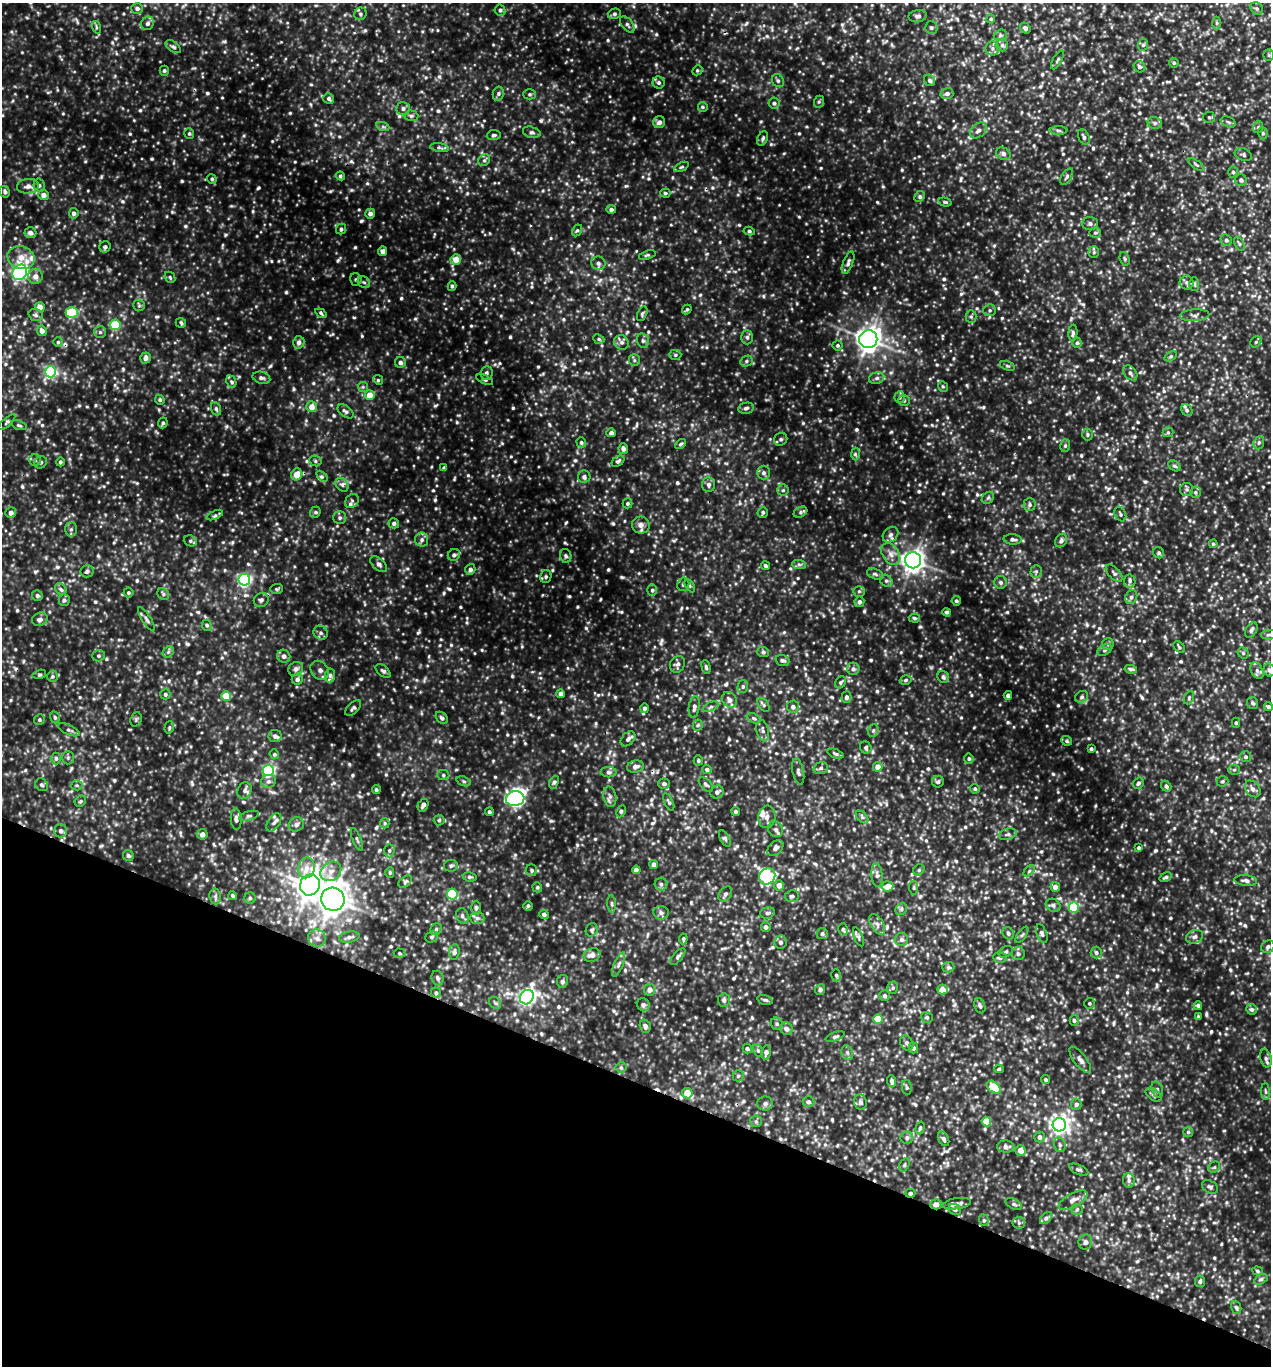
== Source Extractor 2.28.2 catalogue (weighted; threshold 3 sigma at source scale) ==
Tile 15 of 4 x 4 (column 3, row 4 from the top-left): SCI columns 2672-3940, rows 5-1368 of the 5501 x 5491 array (HDU 1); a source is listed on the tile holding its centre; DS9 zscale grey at full resolution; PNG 1273 x 1368 px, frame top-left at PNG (2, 3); each listed source drawn as its Kron ellipse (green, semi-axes under 4 px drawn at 4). Shown black and unused: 21% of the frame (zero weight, under 3 of 5 exposures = <1% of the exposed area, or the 3 px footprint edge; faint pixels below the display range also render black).
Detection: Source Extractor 2.28.2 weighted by HDU 2 'WHT'; one run over the whole footprint, this tile lists its part. Background 0.207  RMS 0.047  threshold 0.21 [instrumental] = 3 sigma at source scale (4.5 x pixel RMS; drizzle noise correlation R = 1.50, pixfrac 1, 0.05/0.05 arcsec/px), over >= 5 px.
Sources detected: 1035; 2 inside a brighter object's white glare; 5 cosmic-ray / hot-pixel residue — neither listed nor drawn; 15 inside a brighter listed object's ellipse — not listed separately; of the other 1013, all 500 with FLUX_AUTO >= 7.36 (the completeness limit of this list) listed and drawn (513 fainter detections not listed), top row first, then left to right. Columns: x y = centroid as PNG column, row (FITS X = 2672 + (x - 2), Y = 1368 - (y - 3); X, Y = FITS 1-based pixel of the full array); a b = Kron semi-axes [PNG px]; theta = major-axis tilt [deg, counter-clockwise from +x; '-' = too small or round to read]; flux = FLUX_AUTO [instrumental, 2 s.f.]
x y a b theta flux
137 8 6 5 - 16
1257 8 7 5 -43 10
500 10 6 5 - 12
360 14 6 6 - 11
614 14 6 5 - 9.8
918 16 9 6 9 16
991 19 4 4 - 7.4
147 23 7 6 - 17
1217 23 6 4 90 7.4
627 24 9 5 -51 14
96 27 6 4 -72 7.6
931 28 6 6 - 12
1025 28 6 5 - 12
1000 35 7 5 21 9.5
1002 45 6 6 - 13
1143 45 6 5 - 8.7
173 47 9 5 -35 11
992 48 7 7 - 15
1269 55 6 5 - 8.5
1057 60 10 3 61 7.9
1174 63 5 4 - 7.7
1139 67 6 5 - 11
697 70 5 4 - 7.4
164 71 5 4 - 7.7
930 80 6 5 - 14
778 81 7 5 -58 11
659 83 6 5 - 12
498 94 7 5 76 12
529 94 6 5 - 8.9
947 94 6 5 - 14
329 98 5 5 - 12
819 102 6 5 - 7.8
774 103 5 5 - 11
703 107 5 4 - 7.4
403 108 7 6 - 16
411 116 7 5 -3 11
1209 117 6 5 - 8.4
659 122 6 6 - 19
1228 122 8 5 -24 9.2
1155 123 7 6 - 14
383 127 6 4 -19 8.2
1258 127 6 5 - 8.7
978 130 10 6 39 20
1059 130 9 4 -1 10
532 132 9 5 -15 12
1263 133 6 5 - 7.9
189 134 5 5 - 8.2
494 135 7 5 7 9.9
1084 137 8 5 -63 15
763 139 7 5 65 10
439 148 9 3 -9 10
1003 154 8 6 -29 15
1243 155 9 6 -21 9.9
484 160 6 5 - 11
1196 164 9 4 -35 9.1
681 167 8 4 26 8.1
1233 172 5 5 - 8.1
340 176 5 4 - 8.1
1067 177 9 5 58 11
212 179 5 4 - 8.4
1241 180 6 6 - 11
39 185 7 5 -77 10
28 186 11 7 4 25
5 192 6 5 - 13
665 193 5 4 - 7.5
44 195 5 5 - 22
919 196 6 5 - 9.7
945 202 7 4 -15 7.9
611 209 5 4 - 14
74 213 5 5 - 14
370 214 5 5 - 18
1090 223 7 6 - 14
341 229 5 5 - 11
577 230 6 4 61 7.7
749 231 6 4 -11 8.2
30 233 6 5 - 18
1095 233 6 5 - 8.5
1226 240 6 5 - 11
1239 244 8 4 -65 8.7
105 247 6 5 - 11
383 251 5 4 - 16
1094 252 6 5 - 8.3
647 255 8 4 18 8.3
21 257 13 11 -15 58
456 259 5 5 - 43
1125 259 7 4 -71 7.5
598 263 7 6 - 16
848 263 12 5 69 14
20 272 8 6 53 990
35 276 7 7 - 27
170 277 6 5 - 7.6
356 279 6 5 - 8.6
364 282 7 5 -40 10
1187 282 7 7 - 13
1194 284 7 5 -87 8.8
452 286 5 4 - 7.9
139 305 6 5 - 8.1
40 307 5 5 - 48
687 309 5 4 - 7.5
990 310 6 5 - 9.5
72 312 6 5 - 190
321 313 6 4 -34 7.8
642 314 8 4 65 8.3
36 315 7 5 -17 11
1195 315 15 6 4 18
971 316 6 5 - 8.9
181 323 5 5 - 7.5
115 325 5 5 - 180
42 331 5 4 - 24
100 332 6 6 - 9.2
1073 333 8 4 86 12
747 337 7 6 - 11
599 339 6 4 -24 7.6
868 339 9 9 - 3000
643 341 7 5 -76 11
58 342 4 4 - 7.4
299 342 6 5 - 19
621 342 8 7 - 15
1256 342 6 5 - 7.7
1077 343 5 5 - 8.9
838 345 5 5 - 8.4
675 355 6 5 - 8.2
1171 356 7 4 32 7.7
145 358 5 5 - 22
634 360 6 5 - 8.3
746 361 6 5 - 8.9
400 362 5 5 - 19
1007 366 8 4 -19 7.8
51 372 5 5 - 550
486 373 7 6 - 13
1130 373 8 6 -48 15
261 378 9 6 -16 13
877 378 8 6 17 12
378 380 5 4 - 7.4
485 380 9 4 -23 9.2
231 382 6 4 -67 9.3
943 386 6 4 -49 7.7
363 387 5 5 - 7.5
370 395 5 5 - 69
900 397 6 5 - 8.6
160 400 5 4 - 8.4
904 400 5 5 - 7.5
312 407 5 5 - 43
746 408 8 5 11 13
216 409 7 4 -70 10
1187 410 6 5 - 9.3
345 411 9 5 -39 13
7 422 11 4 41 9.4
163 423 5 4 - 8.7
19 425 8 4 -20 8.1
1168 432 5 5 - 7.9
611 433 5 4 - 12
1087 435 6 5 - 7.9
781 439 7 6 - 12
581 442 5 4 - 8.4
1259 443 7 5 69 8.6
680 444 6 4 38 7.9
1065 446 6 5 - 8.7
623 449 5 5 - 21
855 454 6 4 -89 8
35 460 6 6 - 12
315 461 6 5 - 8.6
618 461 7 5 36 9.4
41 462 6 6 - 11
60 462 4 4 - 9.5
1174 466 7 4 -37 9.2
444 468 4 4 - 12
763 473 7 6 - 13
297 474 6 5 - 58
322 476 6 4 -45 9.8
584 477 6 6 - 14
342 485 8 5 -49 16
708 485 7 6 - 16
1187 489 6 6 - 10
783 490 5 5 - 8.7
1195 492 5 5 - 8.7
988 498 7 5 43 8.8
352 501 8 6 49 13
627 503 5 5 - 8.2
1030 504 6 6 - 11
315 512 6 5 - 8.2
763 512 5 5 - 9.7
800 512 7 5 28 9.6
11 513 5 5 - 19
1120 514 8 5 -63 9.6
215 515 9 4 23 9.8
340 518 6 6 - 12
394 523 5 5 - 12
641 525 9 8 - 27
71 529 7 6 - 13
891 535 9 7 46 17
1013 539 9 5 -3 14
422 540 7 6 - 16
1061 540 7 5 60 13
190 541 7 5 -20 9.9
1213 544 4 4 - 7.8
1159 553 6 5 - 8.9
891 554 12 8 -57 30
454 555 6 5 - 14
566 556 7 5 -76 11
913 560 8 8 - 2700
379 564 10 5 -42 14
799 564 7 4 -1 10
765 566 4 4 - 9
470 569 5 5 - 16
87 571 6 6 - 13
1036 571 6 5 - 9
1114 573 10 5 -46 14
875 574 8 5 -21 10
546 577 6 5 - 9.3
244 580 6 6 - 940
886 581 6 5 - 10
1130 581 7 5 -80 12
1001 582 6 6 - 12
683 584 7 6 - 11
690 586 7 4 -59 8.2
61 589 6 5 - 9.4
276 589 6 5 - 7.6
652 590 6 5 - 9.1
859 591 5 5 - 8.8
128 593 5 5 - 8
163 594 6 5 - 9
37 595 5 5 - 12
1131 597 7 5 63 14
64 600 6 5 - 11
261 600 8 6 39 14
956 601 5 4 - 9.2
859 602 5 5 - 15
947 612 4 4 - 9.8
914 618 6 4 -4 9.2
40 619 8 6 26 18
146 619 14 4 -57 14
207 625 6 4 -67 8.8
1251 630 8 5 61 14
321 633 7 6 - 14
1268 635 7 4 6 9.2
1108 644 6 6 - 9.6
1179 647 7 4 -47 7.5
1105 650 8 5 28 10
168 652 6 5 - 9.4
763 652 6 5 - 9.2
1243 653 6 5 - 8.2
99 656 6 5 - 9.4
284 656 7 6 - 18
782 660 7 5 -20 12
677 664 8 7 - 16
706 667 7 4 -75 7.9
296 669 7 6 - 18
853 669 6 6 - 15
1131 669 6 4 -8 11
320 670 10 8 -50 20
1257 670 9 6 -64 15
1269 670 6 5 - 13
383 671 9 5 -42 11
39 674 7 4 14 9
330 675 7 5 84 12
52 676 6 5 - 8.8
943 677 6 5 - 12
297 679 6 5 - 15
906 680 6 4 18 8.6
840 682 6 5 - 7.9
743 686 7 5 76 9.8
165 694 5 5 - 9.8
561 694 4 4 - 24
1008 695 4 4 - 13
226 696 5 5 - 110
846 697 5 5 - 13
1082 697 7 5 36 11
1189 698 7 4 66 8.3
729 700 8 7 - 23
1253 703 6 5 - 11
764 705 8 5 -53 9.3
694 707 11 5 82 18
711 707 8 4 26 9.2
793 707 6 6 - 17
1268 707 4 4 - 11
353 708 10 5 45 11
645 708 5 4 - 15
55 717 6 4 -69 9
442 718 7 5 -45 12
754 718 7 4 -27 9.1
136 719 7 5 70 8.6
39 720 5 5 - 9.2
1236 723 5 4 - 8.4
698 725 5 5 - 8
169 727 6 4 72 7.7
69 730 11 5 -25 13
763 730 10 6 -76 17
873 730 7 5 69 8.7
275 736 6 6 - 17
628 739 9 6 46 16
1067 741 5 5 - 7.8
866 748 6 5 - 8.6
1091 749 3 3 - 8.2
274 754 5 4 - 8.2
836 754 8 4 -21 8.9
1246 757 5 5 - 9
56 758 6 4 -89 9.2
68 758 6 5 - 9.3
969 759 5 5 - 8.8
698 760 5 5 - 8.2
635 767 8 6 13 23
878 767 5 5 - 39
821 768 7 5 17 11
707 769 5 4 - 12
1234 770 5 5 - 7.5
268 771 5 5 - 680
609 772 8 5 -2 12
798 772 13 5 -78 15
443 775 6 5 - 9.1
268 781 7 6 - 15
464 781 7 4 -20 8.7
1222 781 6 5 - 7.6
554 782 7 4 66 11
938 782 6 6 - 10
1138 783 6 5 - 11
664 784 6 5 - 15
706 784 8 5 -45 9.8
42 785 7 6 - 11
77 785 5 5 - 7.6
1166 786 6 4 -54 11
975 789 5 4 - 7.9
1253 789 9 6 -50 21
376 790 4 4 - 8.8
244 791 8 6 66 14
717 792 7 6 - 17
610 797 10 6 -80 18
515 799 9 7 8 1000
80 801 6 5 - 8
669 802 9 4 -66 9.7
423 805 7 5 61 18
621 811 6 4 64 7.9
735 811 4 4 - 8.5
489 812 4 4 - 8.9
249 816 10 4 16 10
767 817 11 8 83 27
862 817 7 4 -46 10
236 819 11 5 -86 16
439 820 5 5 - 7.9
274 822 10 6 57 19
385 823 5 4 - 7.6
296 824 8 6 34 17
776 829 8 7 - 16
61 831 6 6 - 16
202 834 5 5 - 23
1008 834 9 5 16 12
725 838 9 4 -63 9.9
357 839 12 3 -68 8.6
775 848 9 6 41 18
1139 848 4 4 - 7.9
389 850 7 5 89 10
128 856 6 5 - 9.9
654 864 4 4 - 22
451 866 7 5 8 11
306 868 10 8 78 37
532 870 6 5 - 8.8
636 870 4 4 - 31
919 870 6 5 - 8.6
331 871 11 9 37 38
1029 871 6 4 46 7.8
390 873 5 4 - 7.7
877 875 12 5 -85 18
767 876 8 7 - 240
470 877 7 4 -9 9.1
1166 877 6 4 32 9.6
1246 881 11 5 -7 15
405 882 8 5 41 9.8
661 884 6 6 - 11
310 885 10 10 - 3500
779 885 5 5 - 26
888 886 5 5 - 54
537 887 5 4 - 7.9
1055 887 5 4 - 29
914 888 7 4 -85 8
452 894 5 5 - 230
725 894 8 6 54 12
215 896 8 5 -80 13
233 896 4 4 - 8.8
792 896 7 6 - 12
250 898 5 5 - 9
333 899 12 11 - 5200
612 904 8 3 -86 7.9
1053 905 8 6 -28 12
528 906 5 4 - 7.8
1074 907 5 5 - 230
476 908 7 5 89 11
901 909 6 5 - 9.4
661 913 8 7 - 15
767 913 7 5 14 11
544 914 5 4 - 13
462 916 8 6 -74 14
477 918 7 6 - 12
877 924 11 6 -58 21
766 927 5 5 - 18
436 929 6 5 - 9.4
843 929 6 5 - 7.8
592 930 7 5 65 9.9
1008 933 6 5 - 10
822 934 6 5 - 12
1042 934 10 5 -69 11
1022 935 9 3 56 8.5
349 937 10 5 10 17
432 937 7 5 24 10
858 937 10 4 -68 9.4
1194 937 9 6 22 16
317 938 9 8 - 27
683 939 5 4 - 7.9
901 940 6 6 - 14
780 942 7 6 - 17
1268 947 7 6 - 12
454 952 8 5 82 15
1006 952 7 5 26 9.3
1096 952 6 5 - 12
399 953 6 4 -3 7.6
1018 954 6 6 - 12
592 955 8 6 19 28
678 957 10 4 49 11
1000 958 7 5 -1 12
619 965 13 4 67 16
948 967 6 5 - 9.1
836 975 6 4 -76 7.9
438 978 7 6 - 13
562 981 6 5 - 12
893 988 6 5 - 9
820 989 5 5 - 12
650 990 6 5 - 28
943 990 5 5 - 49
436 993 5 5 - 10
885 996 5 5 - 9.1
527 997 7 6 - 1400
724 1000 6 6 - 15
765 1000 8 4 -14 8.7
495 1003 7 5 -44 9.6
1089 1003 5 5 - 8.2
643 1005 7 6 - 14
980 1006 8 5 -68 9.8
1198 1006 4 3 - 8.5
1252 1009 6 5 - 11
927 1017 6 5 - 9.6
1198 1017 4 3 - 8.6
878 1019 4 4 - 98
1074 1020 5 4 - 8.4
777 1024 6 5 - 10
645 1026 7 5 -73 16
786 1029 6 6 - 21
835 1036 10 4 20 10
907 1043 8 6 -61 14
747 1048 5 4 - 9.2
913 1048 5 4 - 15
758 1050 7 4 -63 8.9
766 1052 7 5 79 18
847 1053 7 5 -70 12
1266 1058 9 5 -76 15
1080 1060 16 6 -53 22
621 1067 5 5 - 7.8
999 1069 5 4 - 7.9
738 1076 5 5 - 7.9
1046 1080 4 4 - 8.1
892 1081 6 4 -85 16
907 1087 7 5 -80 8.7
994 1087 8 5 -36 160
1157 1089 8 5 -74 13
1265 1091 8 4 -88 9.6
687 1093 5 5 - 86
1153 1095 9 5 -38 12
808 1102 6 5 - 14
860 1102 8 6 -77 13
765 1103 8 7 - 15
1076 1104 6 5 - 12
756 1121 6 5 - 8.8
986 1122 5 4 - 90
1059 1125 7 6 - 1800
920 1128 6 4 74 8.8
1188 1132 5 5 - 7.9
1040 1137 5 5 - 19
907 1138 6 6 - 13
944 1139 7 5 -63 12
1060 1145 7 5 -75 12
1006 1147 8 6 -1 20
1020 1150 5 5 - 42
904 1165 7 4 60 8.4
1214 1167 6 5 - 8.8
1079 1170 10 5 -24 10
1129 1180 7 6 - 14
1210 1187 9 6 -33 11
910 1193 5 4 - 12
1073 1200 16 7 30 32
936 1204 6 5 - 24
957 1204 14 5 9 21
1014 1204 8 5 -25 10
955 1209 6 5 - 10
1077 1209 6 5 - 8.8
1046 1218 7 4 45 10
984 1220 6 4 -69 7.7
1019 1223 6 6 - 11
1085 1242 7 7 - 15
1257 1271 5 4 - 7.8
1261 1279 7 4 31 8.6
1200 1281 6 5 - 10
1236 1307 7 5 -71 9.3
Overlapping masked pixels (flux is a lower limit): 2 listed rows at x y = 910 1193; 936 1204
Isophote crosses this tile's border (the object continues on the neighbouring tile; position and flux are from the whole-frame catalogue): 3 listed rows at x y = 20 272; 11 513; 1269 670
Unlisted compact peaks at least as high as the median listed source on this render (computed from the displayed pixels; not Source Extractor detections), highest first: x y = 1053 774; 1007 612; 152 159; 59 410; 621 612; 577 607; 891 432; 351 190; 996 292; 575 745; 292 695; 354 317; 286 293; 654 274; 1059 800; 661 643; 378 754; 1081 769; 598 695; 454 479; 226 426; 95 270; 123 369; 357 684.